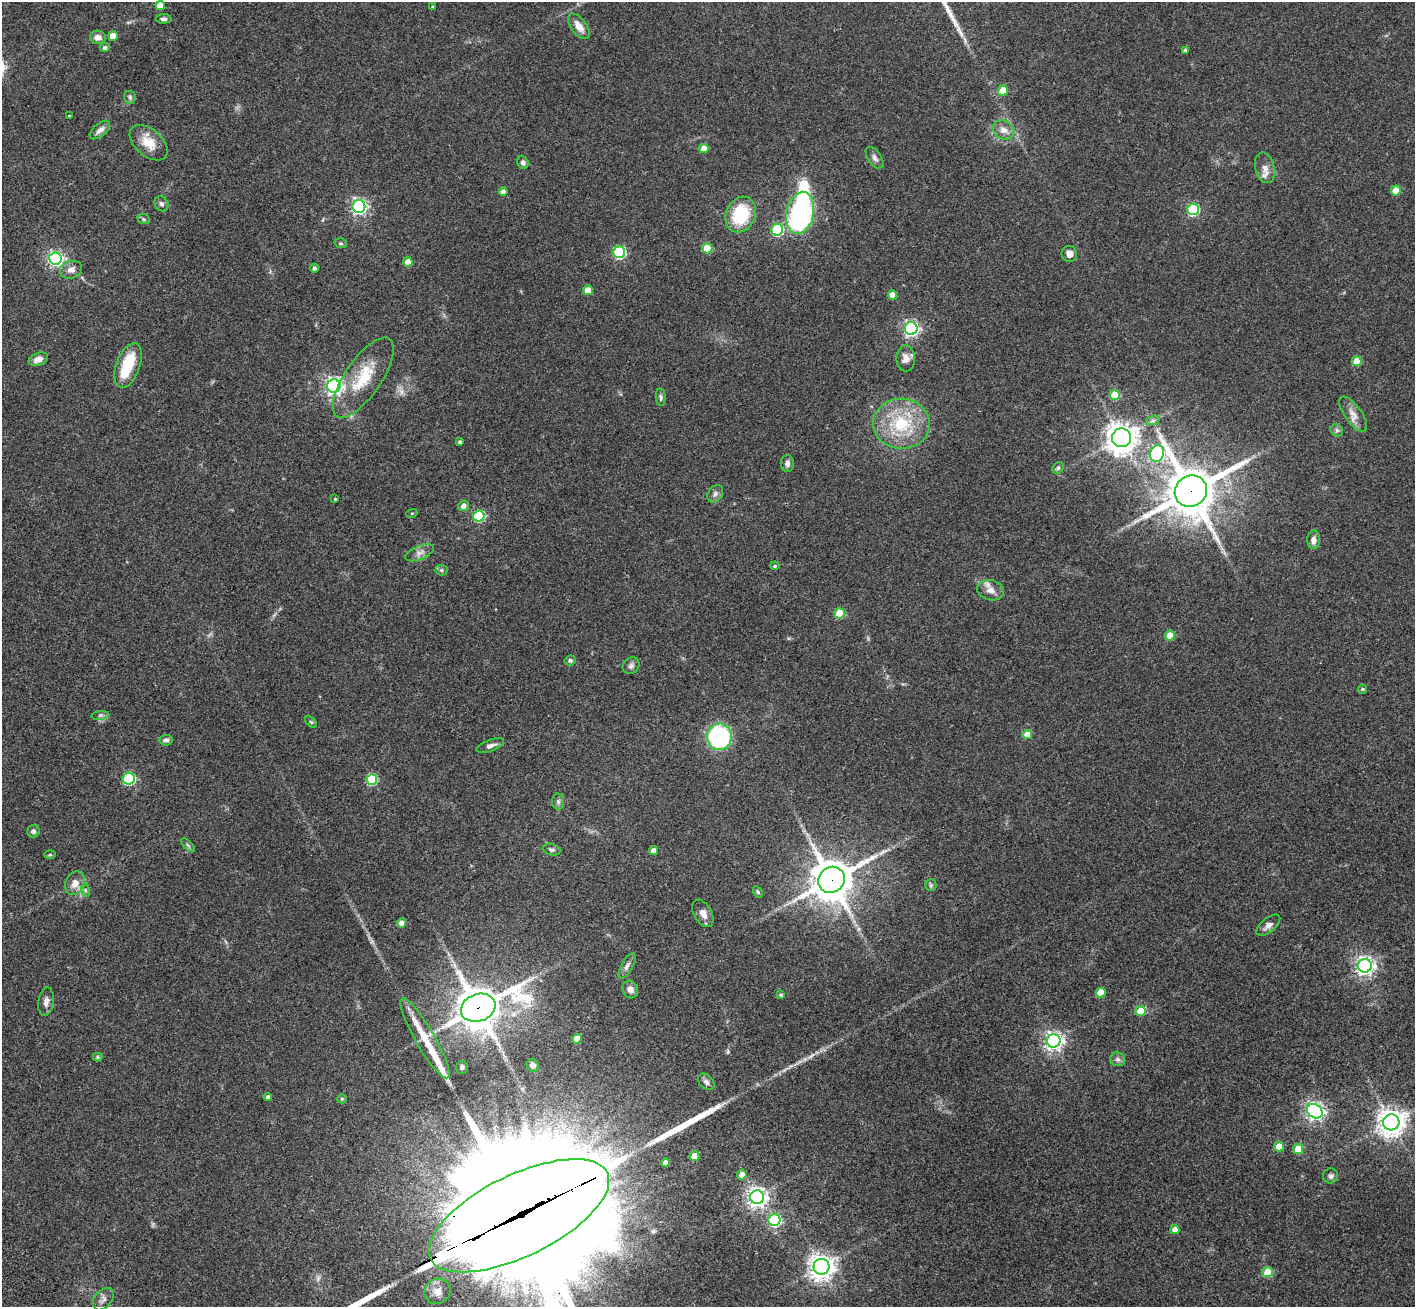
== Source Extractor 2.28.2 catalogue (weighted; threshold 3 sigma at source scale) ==
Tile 7 of 4 x 4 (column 3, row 2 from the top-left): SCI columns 2988-4400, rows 3051-4355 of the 5971 x 5965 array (HDU 1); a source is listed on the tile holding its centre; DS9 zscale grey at full resolution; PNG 1417 x 1309 px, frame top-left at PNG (2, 2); each listed source drawn as its Kron ellipse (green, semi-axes under 4 px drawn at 4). Shown black and unused: <1% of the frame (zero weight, under 3 of 4 exposures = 9% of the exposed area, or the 3 px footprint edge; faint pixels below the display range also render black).
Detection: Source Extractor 2.28.2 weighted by HDU 2 'WHT'; one run over the whole footprint, this tile lists its part. Background 0.0324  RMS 0.0051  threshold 0.0228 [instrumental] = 3 sigma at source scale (4.5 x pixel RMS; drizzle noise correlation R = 1.50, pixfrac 1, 0.05/0.05 arcsec/px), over >= 5 px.
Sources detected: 136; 3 inside a brighter object's white glare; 5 long thin detections or spike segments (spike, bleed or trail) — neither listed nor drawn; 1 inside a brighter listed object's ellipse — not listed separately; the other 127 listed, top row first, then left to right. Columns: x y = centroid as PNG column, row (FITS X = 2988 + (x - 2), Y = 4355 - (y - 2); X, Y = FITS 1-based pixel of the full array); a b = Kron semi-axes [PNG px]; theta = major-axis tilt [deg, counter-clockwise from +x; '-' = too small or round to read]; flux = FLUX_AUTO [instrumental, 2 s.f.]
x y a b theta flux
160 5 5 4 - 5.2
433 7 4 3 - 0.62
164 19 8 5 -1 1.2
579 26 15 7 -54 4.3
113 36 5 5 - 8.3
98 37 8 6 -10 2.6
105 48 5 4 - 1.3
1186 50 4 4 - 1.1
1003 91 5 5 - 13
130 97 7 6 - 1.2
69 116 4 2 - 0.37
100 130 12 6 40 2.6
1003 130 11 9 -28 3.5
149 143 22 13 -41 8.4
704 149 5 4 - 7.1
875 158 12 6 -55 1.8
523 162 6 5 - 1.5
1265 168 15 9 -77 3.8
1396 191 5 5 - 9.8
503 192 4 4 - 2.2
161 204 8 6 -57 1.3
359 206 6 6 - 130
1193 209 6 5 - 48
800 213 21 13 77 100
741 215 18 14 66 23
144 219 6 5 - 0.78
777 230 6 5 - 43
341 243 6 4 -19 0.73
707 248 5 5 - 16
619 252 6 6 - 55
1069 254 8 7 - 3.1
55 258 6 6 - 120
408 262 4 4 - 5.1
315 268 4 4 - 1.1
71 270 11 8 19 3.1
588 290 5 5 - 6.8
892 295 4 4 - 5.2
911 329 6 6 - 130
906 358 13 9 -89 3.3
38 359 10 6 21 3.4
1357 361 5 5 - 10
128 365 23 11 70 18
363 378 47 18 56 20
334 386 6 6 - 180
1115 395 5 5 - 17
661 397 9 5 -85 1.1
1353 414 20 8 -54 4.1
1153 420 7 4 19 1.1
901 424 28 25 -3 26
1337 430 7 5 -45 1
1121 438 9 9 - 640
460 442 3 3 - 0.96
1157 453 8 7 - 97
787 464 8 6 -90 1.7
1058 468 6 5 - 0.87
1191 491 16 15 - 2200
715 494 9 7 55 1.6
335 499 3 3 - 0.44
463 506 5 5 - 2.4
412 513 5 3 - 0.45
479 516 5 5 - 39
1314 540 9 6 89 2.5
420 553 15 6 23 2.4
775 566 4 3 - 0.51
441 570 6 5 - 0.85
991 590 13 10 -15 3.9
840 613 5 5 - 19
1170 635 5 5 - 9.3
570 660 5 5 - 0.91
631 666 9 7 44 1.6
1362 689 5 4 - 0.6
100 715 9 4 8 1
311 722 7 4 -44 0.59
1027 734 4 4 - 6.9
719 737 13 12 - 63
166 740 6 5 - 1.3
490 746 14 5 20 2.1
129 779 6 6 - 54
372 779 5 5 - 32
558 802 8 6 -87 1.2
33 831 6 6 - 1.4
188 845 9 3 -45 0.74
552 850 9 5 -14 1.2
653 851 4 4 - 3.3
50 855 6 4 2 0.56
831 880 14 12 35 1500
75 883 12 9 66 4
931 885 6 5 - 0.89
85 890 6 4 -72 0.73
758 892 6 4 -60 0.76
703 913 15 9 -60 3.6
401 923 4 4 - 2.9
1268 925 14 7 39 2.4
627 966 14 6 61 1.9
1365 966 7 6 - 220
630 989 9 7 -66 2.9
1101 992 5 5 - 9.5
781 995 4 4 - 0.76
46 1002 14 7 81 2.5
478 1008 17 13 19 1500
1141 1011 5 5 - 11
425 1038 46 9 -60 12
577 1039 5 4 - 7.1
1054 1041 7 6 - 200
98 1057 5 4 - 0.81
1118 1059 8 6 -17 1.4
533 1065 6 6 - 1.8
462 1067 6 6 - 1.1
706 1082 9 7 -45 1.9
268 1097 4 4 - 1.3
342 1099 5 4 - 0.53
1315 1111 8 6 -38 180
1391 1122 8 8 - 550
1279 1146 5 5 - 7
1298 1149 5 5 - 12
694 1156 5 5 - 9.7
666 1163 4 4 - 3.2
742 1175 5 5 - 3.5
1331 1176 7 7 - 1.3
757 1197 7 7 - 260
519 1216 98 40 26 45000
774 1220 6 6 - 58
1175 1230 4 4 - 3.3
821 1267 8 8 - 480
1268 1272 5 5 - 17
437 1291 13 12 - 4.6
103 1299 13 8 49 2.3
Overlapping masked pixels (flux is a lower limit): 4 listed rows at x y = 1191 491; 831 880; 478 1008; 519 1216
Isophote crosses this tile's border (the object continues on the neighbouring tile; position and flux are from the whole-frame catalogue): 2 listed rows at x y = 160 5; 519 1216